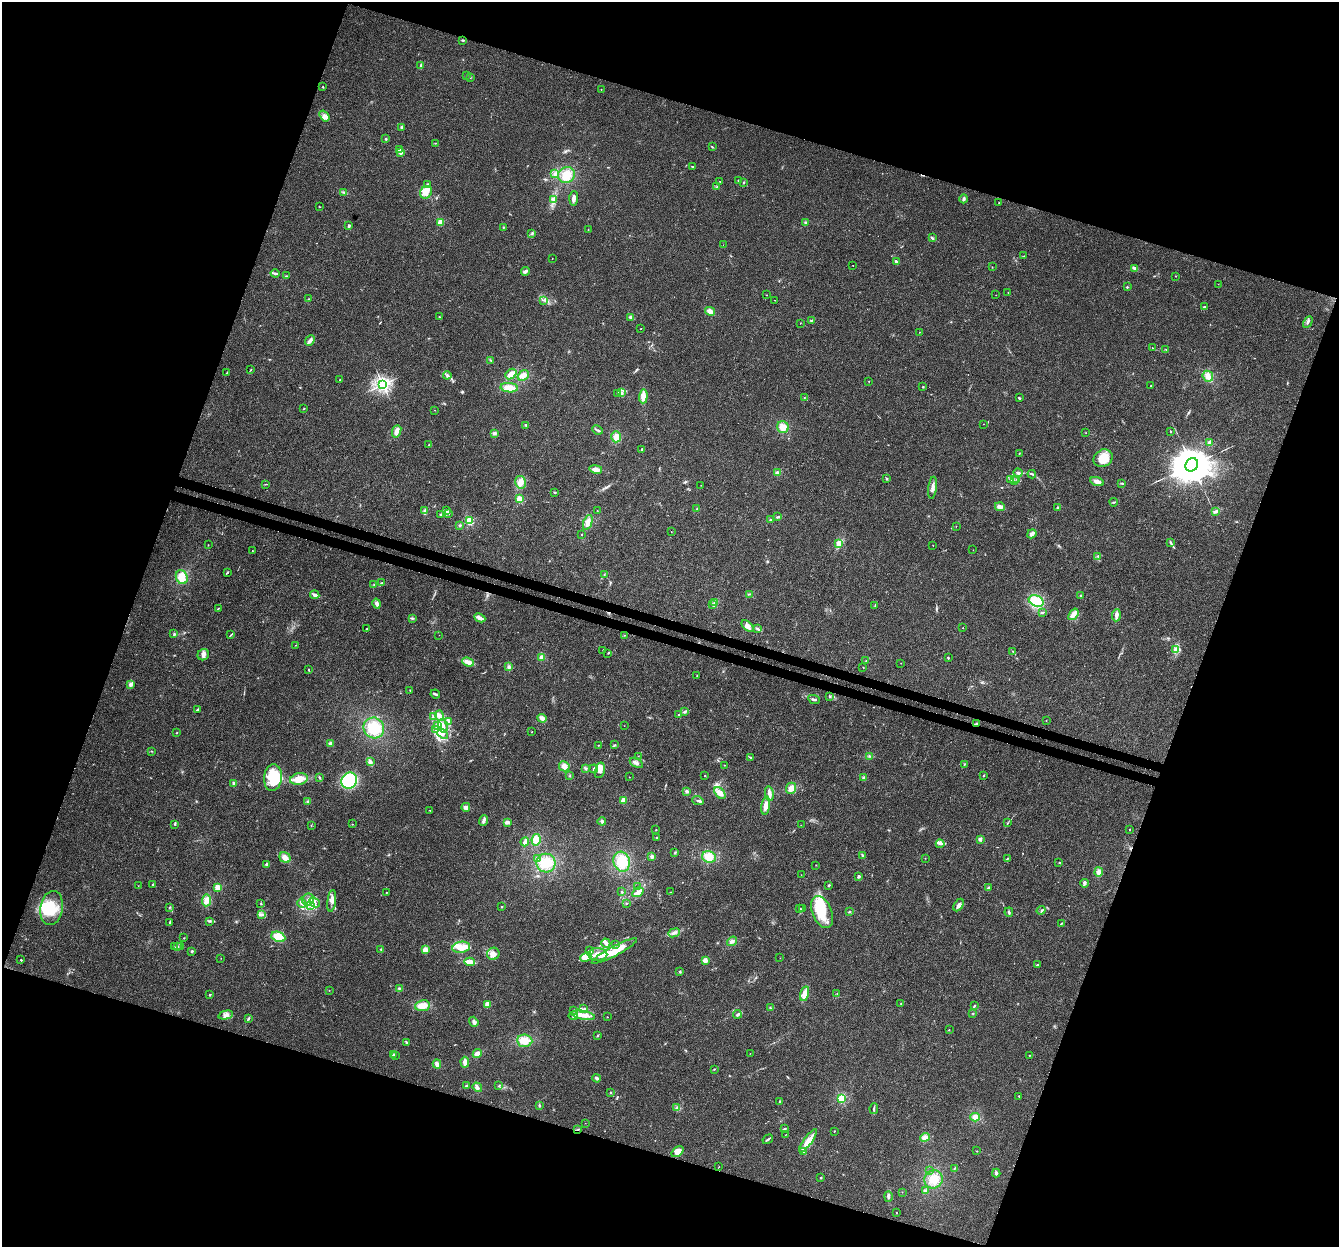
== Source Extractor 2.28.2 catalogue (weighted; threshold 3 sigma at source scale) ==
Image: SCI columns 30-5374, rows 335-5314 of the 5395 x 5585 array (HDU 1 of 3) = the unmasked area's bounding box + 8 px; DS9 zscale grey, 4 x 4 block average (1 PNG px = mean of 4 x 4 image px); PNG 1341 x 1249 px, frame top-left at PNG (2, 2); each listed source drawn as its Kron ellipse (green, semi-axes under 4 px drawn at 4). Shown black and unused: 39% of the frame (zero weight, under 3 of 4 exposures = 5% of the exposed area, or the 3 px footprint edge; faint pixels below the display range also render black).
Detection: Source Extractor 2.28.2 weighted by HDU 2 'WHT'. Background 0.03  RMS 0.0032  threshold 0.0144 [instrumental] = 3 sigma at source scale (4.5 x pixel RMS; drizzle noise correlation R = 1.50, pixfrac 1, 0.0396/0.0396 arcsec/px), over >= 5 px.
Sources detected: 467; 2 too faint to see at this stretch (4 x 4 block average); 7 inside a brighter object's white glare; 2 cosmic-ray / hot-pixel residue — neither listed nor drawn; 10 coinciding with a brighter row at this scale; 50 inside a brighter listed object's ellipse — not listed separately; the other 396 listed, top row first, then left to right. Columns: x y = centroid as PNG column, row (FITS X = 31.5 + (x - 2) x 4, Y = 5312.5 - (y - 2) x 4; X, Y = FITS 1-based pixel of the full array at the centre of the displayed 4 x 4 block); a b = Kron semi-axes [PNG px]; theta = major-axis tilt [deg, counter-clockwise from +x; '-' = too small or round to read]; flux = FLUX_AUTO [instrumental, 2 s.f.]
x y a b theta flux
463 40 4 2 - 1.6
420 66 4 2 - 1.7
467 75 2 2 - 0.76
470 77 2 2 - 0.57
323 87 2 2 - 1.6
601 90 2 2 - 0.92
324 116 6 4 -53 7.2
401 127 3 2 - 1.6
386 139 3 2 - 1.8
435 143 2 2 - 0.76
712 147 3 2 - 1.2
399 150 3 3 - 2.7
400 153 2 2 - 26
693 167 2 2 - 1.3
555 174 4 2 - 2.1
566 175 8 7 - 28
720 181 2 2 - 0.65
738 181 2 2 - 2.1
744 182 2 2 - 1.4
427 184 2 2 - 1.5
717 187 3 2 - 1.3
344 192 3 2 - 2.1
426 192 6 5 - 17
574 198 7 3 87 7.1
964 199 4 2 - 3.2
553 200 4 2 - 3
999 203 2 2 - 1.2
319 206 2 2 - 0.56
441 222 2 2 - 82
805 222 2 2 - 0.92
349 226 4 2 - 2.9
503 227 2 2 - 0.93
588 230 2 2 - 1.6
532 234 3 2 - 1.6
932 238 3 2 - 1.5
723 245 2 2 - 0.41
1024 256 2 2 - 0.39
552 258 2 2 - 0.47
896 262 3 3 - 3.2
853 265 2 2 - 0.76
992 267 2 2 - 0.7
1134 268 4 3 - 3.8
525 271 4 3 - 5.8
275 273 4 2 - 3.7
287 276 2 2 - 1.5
1175 276 2 2 - 0.6
1218 284 2 2 - 0.34
1127 287 2 2 - 2.6
1008 292 2 2 - 0.57
767 295 2 2 - 0.39
996 295 2 2 - 0.36
309 299 2 2 - 0.73
543 300 3 2 - 1.7
775 300 2 2 - 0.49
1204 307 2 2 - 1.7
710 311 5 4 - 9.7
439 317 2 2 - 0.99
631 317 2 2 - 34
812 320 2 2 - 1.2
1308 322 6 2 60 3.2
800 323 2 2 - 0.65
641 329 2 2 - 0.6
919 332 2 2 - 0.54
310 341 5 3 - 6.8
1152 348 2 2 - 0.74
1166 349 2 2 - 0.93
491 360 3 2 - 1.5
251 370 3 2 - 0.96
227 372 3 2 - 1.1
511 374 6 4 40 13
447 375 4 3 - 3.7
523 375 6 4 35 10
1208 376 6 5 - 11
340 380 2 2 - 1.6
869 381 2 2 - 0.42
383 384 2 2 - 670
1151 386 2 2 - 0.83
923 387 2 2 - 1
509 388 9 4 -5 23
622 392 2 2 - 2.2
618 394 3 2 - 2.3
643 396 7 4 88 16
804 397 2 2 - 0.64
1019 398 3 2 - 1.8
304 409 2 2 - 0.69
434 410 2 2 - 0.48
983 424 2 2 - 0.36
526 425 2 2 - 1.7
783 427 6 5 - 16
597 430 5 2 - 3
397 431 6 3 69 13
1170 431 2 2 - 1.1
494 433 4 3 - 3.8
1086 433 2 2 - 0.43
616 437 5 4 - 10
1210 443 2 2 - 16
429 444 2 2 - 0.99
641 450 4 2 - 1.5
1019 453 2 2 - 1.1
1103 458 10 8 29 36
1192 465 7 6 - 9100
596 469 6 4 -10 11
778 473 4 3 - 5.7
1018 473 4 3 - 4.3
1032 474 4 2 - 2.7
886 479 3 2 - 2.1
1011 479 2 2 - 1.8
1016 479 2 2 - 0.8
1015 481 2 2 - 0.86
520 482 6 5 - 13
1097 482 7 4 -20 12
265 484 2 2 - 1
1122 484 2 2 - 1
701 485 2 2 - 0.35
933 488 11 3 83 8.7
554 493 2 2 - 1.7
519 499 2 2 - 71
1114 502 4 2 - 2
1000 507 5 3 - 9.6
1057 508 3 2 - 1.8
697 509 2 2 - 1.4
425 510 4 3 - 3.9
597 510 2 2 - 0.51
446 511 4 3 - 4.3
1216 511 4 3 - 4.3
448 514 3 2 - 2.4
441 515 4 2 - 2.4
778 517 4 2 - 2.1
770 520 3 2 - 3
469 521 2 2 - 150
588 522 8 4 69 12
460 525 2 2 - 8.5
956 526 2 2 - 0.73
671 531 2 2 - 0.38
582 534 2 2 - 3.1
1032 534 5 3 - 6.3
1171 542 3 2 - 1.8
839 543 2 2 - 52
208 545 2 2 - 0.87
933 545 2 2 - 0.73
252 550 2 2 - 0.57
973 550 2 2 - 0.46
1098 556 2 2 - 1.2
227 573 3 2 - 1.5
604 575 3 2 - 1.2
182 577 7 6 - 30
381 583 3 2 - 1
374 585 2 2 - 0.95
750 594 2 2 - 0.76
315 595 4 3 - 6.1
1081 595 2 2 - 2.9
1036 601 8 5 -23 56
715 602 3 2 - 1.7
377 604 5 3 - 6.7
713 605 3 2 - 2.3
875 606 2 2 - 1.2
218 608 3 2 - 1
1042 613 2 2 - 1.4
1073 614 6 4 53 10
1116 615 6 3 86 7.6
412 618 3 2 - 1.9
480 618 6 2 -25 12
747 626 7 4 -46 9.5
963 628 2 2 - 1.1
366 629 3 2 - 0.9
758 629 3 2 - 2.2
174 634 2 2 - 1.7
231 635 3 2 - 1.5
439 635 2 2 - 0.43
624 635 2 2 - 0.85
295 645 2 2 - 0.54
603 650 2 2 - 2.1
1175 650 4 3 - 4.2
1013 652 4 2 - 1.8
608 653 2 2 - 0.95
203 655 6 5 - 6.8
541 658 4 3 - 4.5
948 658 3 2 - 1.5
866 661 2 2 - 0.44
468 662 6 4 -20 11
901 663 2 2 - 0.95
509 667 3 3 - 3.2
863 667 2 2 - 0.69
309 669 2 2 - 1.3
697 676 2 2 - 0.56
131 684 4 3 - 4.9
410 690 2 2 - 1.1
435 694 5 2 - 2.6
830 697 2 2 - 1.8
814 699 6 2 -24 3.2
197 709 4 2 - 2.1
685 712 3 2 - 2
678 715 3 2 - 1.5
433 716 2 2 - 0.97
440 716 5 3 - 6.6
542 718 5 4 - 7.2
1046 720 2 2 - 0.7
448 722 3 2 - 2.6
977 724 2 2 - 12
437 726 3 2 - 3.6
443 726 7 4 -80 9.9
624 726 2 2 - 0.32
374 728 10 10 - 43
435 729 2 2 - 2
532 732 2 2 - 1.8
177 733 2 2 - 0.93
443 734 6 4 -40 8.5
331 744 2 2 - 37
599 745 2 2 - 1.3
615 745 3 2 - 1.9
151 751 2 2 - 0.92
638 756 2 2 - 0.56
870 756 4 2 - 2.2
750 757 3 2 - 1.7
370 762 4 3 - 6.2
636 763 7 3 -31 6.6
964 764 2 2 - 0.69
724 765 2 2 - 0.98
564 766 5 5 - 9
586 769 2 2 - 1.5
594 769 4 2 - 3.9
600 770 8 5 74 10
570 776 2 2 - 1.2
705 776 2 2 - 2.3
983 776 2 2 - 1.3
320 777 2 2 - 0.89
629 777 2 2 - 0.42
863 777 3 2 - 3.1
273 778 13 9 84 37
299 779 9 5 10 25
349 781 8 7 - 150
234 783 3 3 - 3
791 788 6 5 - 9.9
687 791 3 3 - 3.4
720 793 7 4 -49 12
769 793 7 3 -82 10
624 800 2 2 - 65
308 801 3 2 - 2.3
698 801 5 2 - 2.9
766 806 9 4 81 14
466 807 4 3 - 7
430 810 2 2 - 0.52
483 821 5 2 - 6.6
602 821 4 2 - 2.5
507 822 4 3 - 4.9
1008 823 2 2 - 0.76
175 824 3 2 - 1.8
352 824 2 2 - 0.83
311 825 2 2 - 0.87
801 825 2 2 - 0.7
656 830 2 2 - 0.96
1129 830 2 2 - 2.8
656 838 2 2 - 4.3
980 839 2 2 - 22
536 840 6 4 80 17
525 842 4 3 - 5.8
940 844 4 3 - 4.5
675 852 3 2 - 2
862 855 3 2 - 2
652 857 3 3 - 3.6
709 857 7 6 - 22
285 858 6 5 - 11
925 858 2 2 - 1.7
537 859 4 3 - 2.9
1007 859 3 2 - 1.7
622 862 10 8 -74 39
546 863 9 9 - 29
1059 863 2 2 - 0.5
267 864 3 2 - 5.4
816 865 2 2 - 0.43
1099 872 4 3 - 8
801 875 2 2 - 0.57
859 876 3 3 - 3.2
1084 883 4 2 - 6.2
153 885 3 2 - 2.5
829 885 2 2 - 1.9
138 886 2 2 - 0.42
638 887 2 2 - 0.8
218 888 2 2 - 81
989 888 3 3 - 2.8
386 892 2 2 - 0.71
622 892 2 2 - 1.9
638 892 6 2 32 15
670 892 2 2 - 0.66
206 900 6 4 83 13
308 900 6 6 - 10
332 901 11 2 83 6.2
314 902 6 3 -44 7.4
261 903 2 2 - 1.2
302 903 5 3 - 4.1
626 904 2 2 - 0.61
311 905 3 3 - 5.5
959 905 7 3 59 6.5
169 907 2 2 - 1.2
502 907 2 2 - 1.3
52 908 17 11 81 56
800 909 2 2 - 0.88
802 909 2 2 - 0.82
1041 910 4 2 - 2.2
822 912 17 9 -69 56
850 912 3 2 - 1.5
1009 912 4 2 - 2.7
262 914 4 2 - 3.1
209 921 3 2 - 1.9
170 923 4 2 - 1.7
1061 923 3 2 - 1.3
674 933 6 2 22 4.4
278 937 7 5 -23 24
184 938 3 2 - 0.83
732 941 5 3 - 4.6
606 943 4 3 - 7.7
616 945 3 2 - 1.4
181 946 2 2 - 0.6
175 947 2 2 - 1.4
177 947 3 2 - 2.1
461 947 9 5 9 17
381 949 3 2 - 1.2
425 949 4 3 - 11
192 951 2 2 - 2.9
589 951 3 2 - 2.3
614 951 25 5 28 43
493 954 6 6 - 13
598 954 9 6 -2 20
586 957 6 4 24 8.1
221 958 2 2 - 0.57
780 958 2 2 - 0.55
21 960 2 2 - 1.6
705 960 2 2 - 57
470 962 5 3 - 19
1037 965 2 2 - 3.9
680 972 2 2 - 2.1
399 988 3 2 - 2
329 990 2 2 - 0.68
837 993 2 2 - 0.51
210 994 3 2 - 1.1
805 994 7 4 76 16
487 1004 2 2 - 37
901 1004 2 2 - 0.54
422 1006 7 5 7 18
974 1006 2 2 - 2.3
770 1007 3 2 - 0.93
584 1009 4 3 - 3.7
573 1010 3 2 - 1.6
973 1013 2 2 - 1.8
737 1014 4 2 - 4.3
226 1015 7 3 13 6.7
583 1015 12 3 -10 15
573 1016 5 3 - 3.9
607 1017 2 2 - 1.3
248 1018 3 2 - 2.4
474 1022 5 3 - 4.7
949 1029 2 2 - 0.41
597 1035 2 2 - 2.2
525 1041 7 6 - 19
406 1042 3 2 - 1.4
750 1053 2 2 - 0.42
393 1054 3 2 - 1.5
477 1054 5 3 - 7.2
1029 1055 2 2 - 0.75
395 1056 2 2 - 0.54
465 1062 5 3 - 10
437 1064 4 4 - 7.3
714 1069 2 2 - 1.1
597 1078 4 3 - 3.8
466 1086 2 2 - 10
499 1086 2 2 - 1.3
477 1087 5 3 - 6
610 1092 2 2 - 0.81
1019 1096 2 2 - 0.89
841 1099 2 2 - 190
779 1101 2 2 - 0.63
539 1105 3 2 - 1.8
677 1108 3 3 - 2.5
874 1108 5 2 - 2.5
975 1117 4 4 - 14
585 1123 2 2 - 0.38
784 1129 3 2 - 2.6
578 1130 3 2 - 1.4
834 1131 2 2 - 1.5
786 1134 2 2 - 0.59
925 1137 5 4 - 11
768 1139 5 2 - 2.8
808 1141 14 4 54 16
977 1151 2 2 - 0.84
678 1152 7 4 38 12
803 1152 2 2 - 0.8
719 1167 2 2 - 0.37
954 1168 3 2 - 1.5
929 1170 2 2 - 0.6
996 1173 4 3 - 4
821 1178 2 2 - 1.7
933 1179 9 9 - 24
925 1191 3 3 - 3.2
902 1192 2 2 - 0.52
888 1196 5 3 - 4.2
896 1213 2 2 - 1.2
Overlapping masked pixels (flux is a lower limit): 2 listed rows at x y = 977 724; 578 1130
Diffuse or blended objects may show on this block-average render without a row.